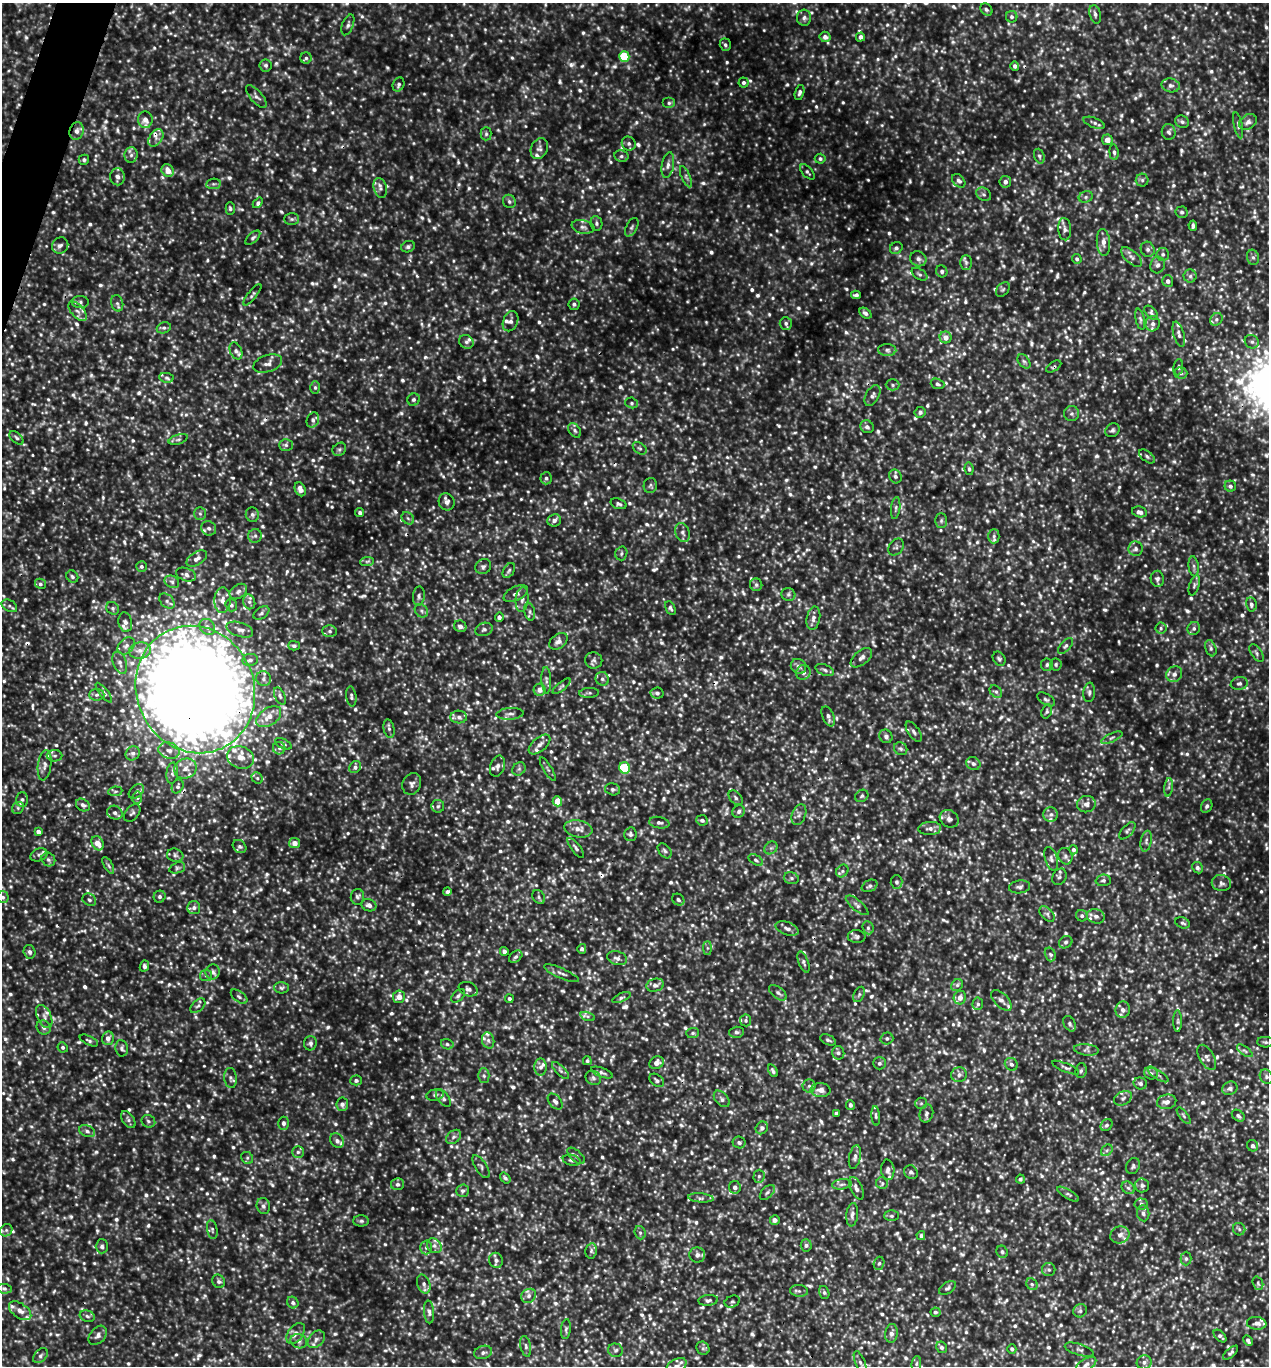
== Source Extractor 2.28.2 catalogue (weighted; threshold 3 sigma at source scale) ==
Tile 11 of 4 x 4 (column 3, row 3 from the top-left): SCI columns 2673-3939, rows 1369-2732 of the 5501 x 5490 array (HDU 1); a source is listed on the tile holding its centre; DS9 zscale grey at full resolution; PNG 1271 x 1368 px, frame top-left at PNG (2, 3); each listed source drawn as its Kron ellipse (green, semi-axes under 4 px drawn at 4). Shown black and unused: <1% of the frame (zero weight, under 3 of 5 exposures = <1% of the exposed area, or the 3 px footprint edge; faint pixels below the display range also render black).
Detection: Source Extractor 2.28.2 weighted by HDU 2 'WHT'; one run over the whole footprint, this tile lists its part. Background 0.239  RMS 0.05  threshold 0.224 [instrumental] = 3 sigma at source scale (4.5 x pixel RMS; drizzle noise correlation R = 1.50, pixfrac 1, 0.05/0.05 arcsec/px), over >= 5 px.
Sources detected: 1918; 28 too faint to see at this stretch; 7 cosmic-ray / hot-pixel residue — neither listed nor drawn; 50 inside a brighter listed object's ellipse — not listed separately; of the other 1833, all 500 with FLUX_AUTO >= 10.7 (the completeness limit of this list) listed and drawn (1333 fainter detections not listed), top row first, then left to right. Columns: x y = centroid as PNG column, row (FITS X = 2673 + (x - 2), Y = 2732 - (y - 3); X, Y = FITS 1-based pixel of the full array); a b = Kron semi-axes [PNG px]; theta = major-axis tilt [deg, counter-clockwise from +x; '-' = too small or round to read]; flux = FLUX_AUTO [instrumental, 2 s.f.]
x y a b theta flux
986 9 7 5 -46 12
1095 14 9 5 -75 15
1012 17 6 5 - 12
804 18 8 7 - 17
348 25 11 5 69 16
825 37 6 5 - 24
860 37 5 4 - 17
725 45 6 5 - 11
624 56 5 5 - 220
306 58 6 5 - 12
266 65 6 6 - 12
1015 66 5 4 - 15
743 83 5 5 - 11
398 84 7 5 68 13
1171 85 9 7 -11 19
799 92 8 4 74 15
256 96 14 6 -49 21
669 103 6 5 - 12
145 120 8 7 - 31
1182 122 7 6 - 13
1248 122 9 7 34 22
1094 123 11 5 -20 15
1238 125 13 4 -78 16
77 131 9 7 72 24
1169 132 8 7 - 15
486 134 6 5 - 11
156 138 9 6 55 26
1107 140 5 5 - 28
629 144 7 6 - 14
539 148 11 8 65 21
1114 152 8 4 -84 11
131 155 8 6 89 18
621 156 7 5 -12 13
1039 156 7 5 -71 11
820 159 5 5 - 11
84 160 5 5 - 12
668 165 13 6 79 26
168 171 7 5 -53 53
807 172 9 5 -47 11
117 177 8 7 - 27
686 177 11 4 -67 13
1142 180 6 6 - 13
959 181 8 5 -47 14
1005 182 6 5 - 20
213 184 7 5 10 13
380 188 10 6 -76 19
983 194 8 6 -31 14
1086 197 7 5 22 12
509 201 7 6 - 13
258 203 6 4 49 17
230 208 6 4 -90 11
1182 212 6 6 - 11
292 219 7 6 - 12
596 223 7 6 - 12
1193 226 5 3 - 11
583 227 11 6 -11 19
632 227 10 5 61 13
1065 229 11 6 -85 21
253 238 9 5 43 12
1103 242 13 6 -86 32
60 245 9 7 48 20
408 247 7 5 24 13
896 248 6 5 - 13
1148 249 8 6 -63 17
1163 254 6 6 - 13
1131 257 13 6 -42 23
1253 257 8 6 -72 13
918 259 8 7 - 20
1077 259 5 4 - 11
966 262 7 6 - 14
1158 265 8 7 - 20
942 271 6 5 - 13
919 274 9 5 -33 12
1190 276 6 6 - 13
1168 281 6 5 - 17
1003 290 8 5 48 11
252 295 13 4 51 12
856 295 5 3 - 11
80 302 8 6 0 15
117 303 8 6 -76 15
574 304 5 5 - 13
78 311 12 6 -48 24
865 313 7 4 -37 16
1151 313 8 5 -46 11
1140 319 11 4 -77 12
1216 319 7 5 47 11
511 321 10 7 67 21
786 323 6 6 - 13
1153 324 7 7 - 22
164 328 7 5 19 12
1179 334 13 5 -74 18
946 337 6 6 - 34
466 342 7 6 - 16
1252 342 7 6 - 15
887 350 9 6 -2 16
236 351 9 6 -65 19
1024 361 8 5 -52 12
268 364 15 8 19 31
1054 367 8 4 32 11
1178 367 8 5 82 11
1181 373 6 5 - 12
166 378 7 5 -7 13
937 384 7 5 -19 12
893 385 7 5 -1 11
315 387 6 5 - 11
872 395 11 6 61 18
414 400 6 6 - 12
632 403 6 5 - 11
920 412 5 5 - 14
1072 414 7 7 - 15
313 420 8 6 69 15
867 427 7 6 - 17
575 430 8 5 -53 13
1112 430 8 6 40 12
16 438 8 5 -44 13
178 439 10 4 18 14
286 445 7 5 -1 13
640 448 8 5 -39 11
339 449 7 6 - 12
1147 456 9 5 -38 12
969 469 6 4 -80 11
895 476 7 6 - 14
546 478 6 5 - 12
650 485 8 6 77 11
1230 486 6 5 - 13
300 489 7 5 -64 33
447 502 8 7 - 25
618 504 8 5 -19 13
896 508 11 4 83 13
1139 512 7 5 -13 25
360 513 4 4 - 13
200 514 6 5 - 12
252 515 7 6 - 16
408 518 7 5 -45 12
554 520 7 6 - 19
941 521 7 6 - 12
209 528 8 7 - 22
683 532 10 7 -71 20
255 536 7 6 - 15
994 536 7 6 - 12
896 547 9 7 54 14
1136 549 7 7 - 17
621 553 7 6 - 11
197 558 11 6 31 25
367 561 7 4 2 12
141 566 5 5 - 11
483 566 8 7 - 16
1194 566 10 5 -83 13
509 570 8 5 57 11
186 575 10 6 -19 22
72 576 6 5 - 12
1157 579 8 6 -81 17
172 582 7 6 - 14
40 584 6 5 - 11
756 585 6 6 - 12
1194 585 10 5 72 12
238 591 9 6 34 20
516 593 13 7 27 24
788 595 7 6 - 13
419 596 9 6 86 15
522 599 12 6 84 27
222 600 13 8 86 39
167 601 9 6 -45 16
249 602 7 6 - 17
1251 604 7 5 -78 15
231 605 6 5 - 12
9 606 8 5 -29 14
113 608 7 6 - 12
670 608 7 4 -63 12
421 611 7 6 - 13
530 612 9 5 -78 15
261 613 9 5 34 14
499 617 5 4 - 15
813 618 12 6 79 25
125 622 10 6 -80 18
460 626 6 5 - 23
207 627 9 7 -50 26
1161 628 5 5 - 11
1194 628 7 6 - 14
484 629 9 6 20 15
240 630 14 7 -18 30
330 631 7 5 -1 13
558 641 10 7 39 29
126 646 10 7 46 23
294 646 5 4 - 11
1065 646 9 5 46 13
1211 648 8 5 -70 13
140 650 11 8 11 37
1257 653 10 5 -58 14
861 658 12 7 39 25
999 659 7 6 - 11
250 660 8 6 9 16
594 660 8 8 - 17
120 663 12 6 -72 18
1056 664 6 6 - 11
1047 665 6 6 - 12
798 666 8 7 - 21
825 670 10 5 -21 14
803 672 7 7 - 22
1174 674 8 7 - 27
264 679 8 7 - 19
602 679 7 6 - 15
546 680 13 5 -87 15
1239 684 8 6 10 16
562 686 11 3 40 11
195 689 65 58 -65 16000
540 690 6 6 - 28
996 692 7 5 -46 13
1089 692 10 6 83 15
104 693 12 4 -52 13
589 693 10 5 3 12
657 693 6 5 - 13
97 695 8 5 3 13
280 696 9 5 -66 13
351 696 10 5 -82 14
1046 699 10 5 -32 14
1047 711 7 5 72 11
510 714 13 6 4 21
828 716 10 5 -67 18
269 717 14 8 34 52
459 717 8 6 -2 19
389 729 9 5 -77 14
914 732 12 5 -55 18
886 736 7 6 - 15
1112 738 11 3 24 11
283 744 9 5 -27 14
540 744 13 7 40 30
279 748 6 6 - 11
901 749 7 6 - 11
169 750 11 8 -18 37
133 753 7 6 - 17
55 756 8 5 -1 14
241 757 14 11 -18 61
973 764 7 6 - 15
45 765 15 6 83 28
498 766 11 7 72 20
355 767 6 5 - 17
624 768 6 5 - 250
185 769 11 9 23 43
519 769 7 6 - 12
548 769 13 4 -58 13
172 773 10 5 84 19
257 778 6 5 - 12
412 784 11 9 66 23
178 786 7 5 61 14
1169 787 9 4 83 13
613 789 7 6 - 12
115 791 7 5 7 11
136 791 9 6 41 16
862 796 7 5 37 11
137 798 6 5 - 12
736 798 8 5 -47 13
22 799 7 6 - 14
557 801 5 4 - 77
1086 804 9 8 - 26
83 805 7 6 - 19
438 806 6 6 - 12
1207 806 7 5 64 13
18 808 6 5 - 11
739 811 6 6 - 15
115 813 8 6 -27 19
132 813 10 6 49 15
1051 814 7 7 - 17
799 815 11 7 69 18
949 819 10 8 -37 21
702 820 6 5 - 11
659 823 10 5 -10 17
930 828 11 6 4 26
578 829 14 8 -10 42
1127 831 10 5 48 12
38 832 4 4 - 25
630 834 7 6 - 14
1146 841 10 5 80 15
98 843 7 5 -61 61
294 843 5 5 - 32
240 846 7 6 - 12
576 848 12 4 -52 14
771 848 7 6 - 13
1073 850 5 4 - 16
665 851 8 5 -50 13
39 855 9 6 21 14
175 855 8 6 -13 15
1065 856 8 7 - 17
48 859 7 6 - 14
1051 859 12 6 -72 19
756 860 8 5 -33 11
108 865 9 4 -61 11
177 868 8 5 19 12
1197 868 6 5 - 15
842 871 7 5 47 12
1059 877 8 6 62 16
791 878 7 5 -16 11
1103 880 7 6 - 12
896 882 7 6 - 14
1221 883 9 8 - 21
870 886 8 5 27 13
1020 887 10 6 8 16
447 892 4 3 - 12
3 897 6 5 - 11
160 897 6 5 - 13
357 897 8 6 -88 14
539 897 7 5 -52 11
89 900 7 6 - 14
678 900 6 5 - 14
369 905 7 6 - 26
857 905 14 5 -39 18
194 908 6 6 - 14
1047 914 9 5 -46 15
1082 916 6 5 - 12
1096 916 9 7 -15 22
1183 923 7 5 -23 11
787 928 12 6 -21 22
868 928 7 5 -67 12
857 937 9 6 -1 15
1066 942 7 5 31 12
707 948 7 4 -90 12
582 949 5 4 - 12
504 951 4 4 - 18
29 952 7 6 - 16
1050 954 7 5 -72 12
516 957 7 5 38 12
617 958 10 6 -16 22
803 962 11 5 -69 15
144 966 6 4 65 14
213 972 7 7 - 18
561 973 19 5 -23 22
206 976 6 5 - 12
655 985 9 6 13 22
957 985 6 5 - 12
281 988 7 5 -1 12
468 989 10 7 -21 19
778 993 10 5 -38 17
859 994 8 5 63 11
458 996 8 5 44 11
239 997 9 5 -37 13
399 997 6 6 - 40
621 997 10 4 22 12
960 998 7 6 - 35
509 999 4 3 - 12
1001 1000 13 7 -46 26
978 1004 6 5 - 12
198 1006 9 5 43 13
1123 1010 8 7 - 25
44 1016 12 7 -65 29
588 1016 7 4 -18 11
746 1020 6 5 - 11
1178 1021 11 4 90 12
1070 1024 8 5 -61 15
44 1027 7 6 - 18
737 1032 7 5 2 12
693 1033 6 5 - 11
108 1038 7 6 - 28
887 1038 6 6 - 12
488 1040 8 6 -75 18
828 1040 8 4 -22 12
89 1041 10 4 -25 13
1265 1042 8 5 -3 12
310 1043 7 6 - 16
447 1044 6 5 - 11
63 1047 5 5 - 11
122 1048 8 6 -81 14
1086 1050 12 5 -6 18
1245 1051 9 4 -35 13
838 1053 7 6 - 14
1207 1057 14 7 -60 24
587 1061 4 4 - 11
657 1063 7 6 - 31
879 1063 6 6 - 13
1011 1064 7 6 - 16
541 1067 8 6 90 19
1066 1068 14 4 -23 13
561 1071 11 4 -45 14
773 1071 7 4 -63 13
1081 1071 7 5 84 12
602 1072 11 4 -20 15
1151 1073 7 6 - 18
959 1075 8 7 - 20
1158 1075 11 3 -31 11
484 1076 7 5 -89 12
1266 1077 7 6 - 15
231 1078 10 6 -85 17
593 1078 8 6 -38 15
356 1080 5 5 - 12
657 1080 8 5 -37 12
1140 1083 7 6 - 15
809 1086 6 6 - 14
1230 1088 8 6 24 19
821 1090 10 7 -3 37
435 1095 9 5 10 12
443 1098 10 5 -54 15
1123 1098 9 6 30 17
722 1099 9 6 -47 16
555 1102 9 6 -51 19
1167 1102 10 7 13 29
921 1103 6 5 - 11
342 1104 7 6 - 19
850 1105 5 4 - 12
836 1113 4 3 - 11
926 1113 9 6 76 17
876 1116 10 4 -85 11
1184 1116 10 4 -51 11
1238 1116 7 5 -37 14
128 1120 9 5 -54 15
148 1121 7 6 - 13
283 1123 6 5 - 16
1106 1125 7 5 48 12
762 1128 7 6 - 18
87 1131 8 5 -24 17
454 1137 8 6 40 16
337 1141 8 6 -47 19
739 1142 6 6 - 12
1253 1146 6 5 - 14
1107 1150 6 5 - 11
298 1152 6 5 - 12
576 1156 10 5 -42 16
855 1157 12 5 78 19
247 1158 6 5 - 11
572 1160 9 5 -14 13
1133 1166 8 6 64 12
481 1167 13 5 -57 14
888 1170 10 6 -85 20
911 1172 7 6 - 15
759 1176 6 5 - 11
505 1178 6 4 -52 12
1020 1179 4 4 - 12
882 1183 6 6 - 12
397 1184 7 6 - 14
842 1184 10 5 7 19
1142 1185 7 7 - 17
735 1187 6 6 - 24
856 1188 12 6 -65 24
1128 1188 7 5 -43 14
462 1191 6 6 - 13
767 1192 9 5 45 14
1068 1194 12 4 -31 13
701 1198 13 4 -5 15
1141 1204 7 5 -5 12
263 1206 8 6 -77 15
1143 1213 8 6 -83 17
852 1215 12 6 84 19
891 1216 7 5 0 11
775 1220 5 4 - 20
361 1221 8 5 0 12
1239 1229 6 6 - 12
6 1230 6 5 - 13
212 1230 9 5 -79 11
640 1233 7 5 -69 12
1120 1235 10 8 21 31
921 1236 4 4 - 11
806 1245 6 5 - 14
102 1246 7 6 - 15
434 1246 8 6 -45 20
426 1248 7 5 -89 13
591 1251 7 5 80 13
1002 1252 6 5 - 11
697 1255 8 7 - 25
1186 1259 7 5 90 11
496 1260 7 7 - 19
879 1263 7 5 71 11
1049 1270 7 6 - 12
219 1281 7 6 - 14
1258 1283 7 5 -70 11
424 1284 10 6 -72 18
1032 1284 6 5 - 12
947 1288 9 5 33 12
4 1289 7 4 -9 12
799 1291 9 6 -6 13
824 1292 6 5 - 11
529 1296 8 6 39 21
708 1300 10 5 5 14
732 1302 8 5 23 11
293 1303 6 5 - 13
20 1311 12 7 -35 31
1080 1311 7 6 - 13
429 1312 11 5 -85 19
935 1312 5 5 - 11
87 1316 8 5 -19 14
1257 1323 10 6 -6 25
566 1329 10 5 84 12
296 1333 12 7 53 31
891 1333 9 6 83 21
98 1335 11 7 49 24
1220 1336 7 4 -44 12
316 1339 10 7 48 23
1248 1340 6 3 -59 14
299 1341 8 7 - 17
526 1346 10 5 -79 16
941 1347 6 5 - 15
703 1348 7 6 - 12
1012 1349 5 4 - 11
615 1350 7 6 - 13
1079 1350 15 5 -17 16
483 1352 9 6 16 16
1231 1353 9 4 41 12
40 1356 9 5 46 14
860 1362 12 5 -68 14
1144 1362 7 7 - 18
916 1364 7 5 83 11
1086 1364 11 5 29 19
676 1366 11 7 32 26
Overlapping masked pixels (flux is a lower limit): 3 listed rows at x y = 77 131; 1054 367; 195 689
Isophote crosses this tile's border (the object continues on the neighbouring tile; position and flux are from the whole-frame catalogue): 2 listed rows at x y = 3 897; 676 1366
Unlisted compact peaks at least as high as the median listed source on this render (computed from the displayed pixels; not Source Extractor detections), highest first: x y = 571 65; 798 308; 385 1244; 250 1066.